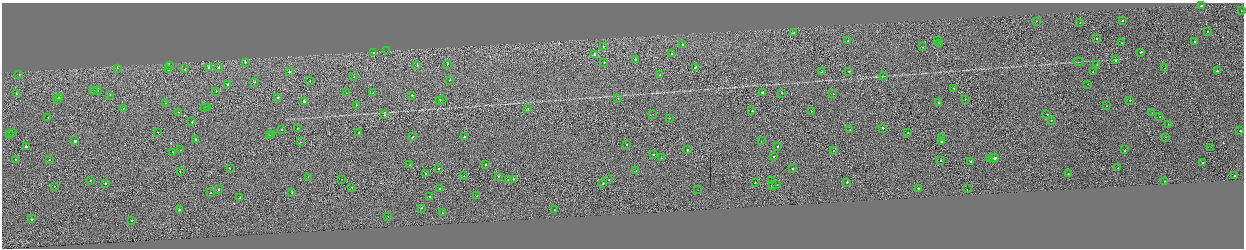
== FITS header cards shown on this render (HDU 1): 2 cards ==
NAXIS1  =                 2484
NAXIS2  =                  492

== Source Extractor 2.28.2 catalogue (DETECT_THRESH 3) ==
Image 2484 x 492 px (HDU 1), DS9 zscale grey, zoomed out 1/2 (1 PNG px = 2 x 2 image px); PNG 1246 x 250 px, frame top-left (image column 1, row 491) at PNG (2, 3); each listed source drawn as its Kron ellipse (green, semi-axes under 4 px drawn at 4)
Background -0.00226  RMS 0.062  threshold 0.186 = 3 sigma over >= 5 px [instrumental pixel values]
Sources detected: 195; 16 cannot appear on this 1/2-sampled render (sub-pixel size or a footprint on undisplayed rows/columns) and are neither listed nor drawn; the other 179 listed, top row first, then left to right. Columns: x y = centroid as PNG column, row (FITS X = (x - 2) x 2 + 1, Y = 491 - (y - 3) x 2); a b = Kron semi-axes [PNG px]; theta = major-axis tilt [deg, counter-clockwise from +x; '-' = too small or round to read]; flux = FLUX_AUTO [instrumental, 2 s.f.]
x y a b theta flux
1201 5 3 2 - 500
1241 11 2 1 - 25
1037 21 2 2 - 23
1122 21 2 2 - 31
1080 23 2 1 - 52
1207 31 2 2 - 52
794 33 2 2 - 25
1096 38 2 1 - 41
938 40 2 1 - 13
848 41 2 2 - 48
1195 42 2 2 - 95
940 43 2 1 - 63
1121 43 2 2 - 31
682 45 2 2 - 83
603 46 2 1 - 32
923 47 2 2 - 18
387 51 2 2 - 74
374 52 2 2 - 64
1140 52 3 2 - 88
594 54 2 2 - 74
671 54 2 2 - 95
635 59 2 1 - 100
1116 60 2 2 - 90
245 62 2 2 - 38
1078 62 5 2 - 9.2
604 63 2 2 - 38
448 64 2 1 - 23
169 65 2 1 - 21
1097 65 2 1 - 29
417 66 2 2 - 23
219 67 2 2 - 38
695 67 2 2 - 82
117 68 2 2 - 29
209 68 2 2 - 420
1164 68 2 1 - 140
185 69 2 1 - 90
168 70 2 2 - 39
849 71 2 1 - 22
1093 71 2 2 - 40
1217 71 2 2 - 87
289 72 2 2 - 85
822 72 2 2 - 60
19 74 2 2 - 58
660 75 2 2 - 29
884 76 4 2 - 7.6
354 77 2 1 - 19
450 80 2 2 - 49
310 81 2 2 - 49
254 82 3 1 - 110
1088 84 2 2 - 24
227 85 2 2 - 91
953 88 2 2 - 70
94 90 2 2 - 28
98 90 2 2 - 47
216 91 2 2 - 63
346 93 2 1 - 15
373 93 2 2 - 23
763 93 3 2 - 270
782 93 2 2 - 42
16 94 2 2 - 32
833 94 2 2 - 27
110 95 2 2 - 37
412 95 2 2 - 59
60 97 3 2 - 120
278 97 2 2 - 76
57 99 2 2 - 110
442 99 2 2 - 27
618 99 2 2 - 24
965 99 2 1 - 29
439 100 2 2 - 99
1130 100 2 2 - 110
304 101 3 2 - 190
939 102 2 2 - 50
165 103 2 1 - 27
356 105 2 2 - 24
1106 106 2 2 - 64
204 107 2 1 - 73
208 107 2 1 - 29
123 108 2 1 - 20
528 108 2 2 - 38
752 111 2 2 - 87
811 111 2 2 - 25
179 112 2 1 - 24
1152 113 2 2 - 19
653 114 2 2 - 17
1047 114 2 1 - 140
385 115 2 1 - 18
48 117 2 2 - 28
1160 117 2 2 - 46
670 118 2 2 - 27
1051 120 2 2 - 180
192 122 2 1 - 54
1168 124 2 1 - 20
883 128 3 2 - 64
297 129 2 2 - 29
850 129 2 2 - 51
281 130 2 2 - 60
1240 131 2 2 - 240
158 132 2 2 - 27
12 133 2 2 - 28
359 133 2 2 - 64
908 133 2 2 - 51
10 134 2 1 - 15
269 135 2 1 - 95
271 135 2 2 - 44
413 137 2 2 - 96
464 137 2 2 - 140
1166 137 2 2 - 25
941 138 2 1 - 200
196 139 2 2 - 49
75 141 2 2 - 220
761 141 2 2 - 21
941 141 2 2 - 140
300 142 2 1 - 23
626 145 2 2 - 47
778 146 2 2 - 83
26 147 2 2 - 550
1211 147 2 1 - 23
180 150 2 1 - 15
687 150 2 1 - 51
1125 150 2 2 - 70
833 151 2 1 - 20
173 152 2 2 - 31
653 155 2 2 - 37
773 157 2 2 - 35
661 158 2 2 - 33
994 158 4 2 - 390
15 159 2 1 - 27
990 159 2 2 - 220
49 160 2 2 - 46
941 160 2 2 - 57
971 161 2 2 - 98
1203 163 2 2 - 19
410 165 2 1 - 31
486 165 2 2 - 41
230 168 2 2 - 65
793 168 2 2 - 94
1118 168 2 1 - 25
439 169 2 1 - 37
636 170 2 2 - 18
180 171 2 1 - 81
425 173 2 2 - 130
1068 174 2 1 - 41
464 176 2 2 - 44
498 176 2 2 - 33
1234 176 2 2 - 140
308 177 2 1 - 24
342 179 2 1 - 15
508 179 2 1 - 31
514 179 2 1 - 72
609 179 2 1 - 27
90 180 2 2 - 45
771 181 2 1 - 46
1164 181 2 1 - 51
755 182 2 2 - 51
847 182 2 2 - 78
105 183 2 2 - 52
603 183 2 2 - 84
776 184 2 1 - 23
54 186 2 1 - 37
772 186 2 2 - 88
352 187 2 2 - 35
440 188 2 2 - 25
918 188 2 2 - 200
218 189 2 2 - 140
967 189 2 1 - 37
698 190 2 2 - 18
211 193 2 1 - 72
292 193 2 1 - 44
477 196 2 2 - 37
429 197 2 2 - 56
240 198 2 1 - 66
422 208 2 2 - 35
180 209 3 2 - 130
554 210 2 2 - 40
442 213 2 2 - 24
388 216 2 2 - 20
32 219 2 2 - 130
132 220 3 2 - 92
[16 sub-pixel or undisplayed-footprint detections neither listed nor drawn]